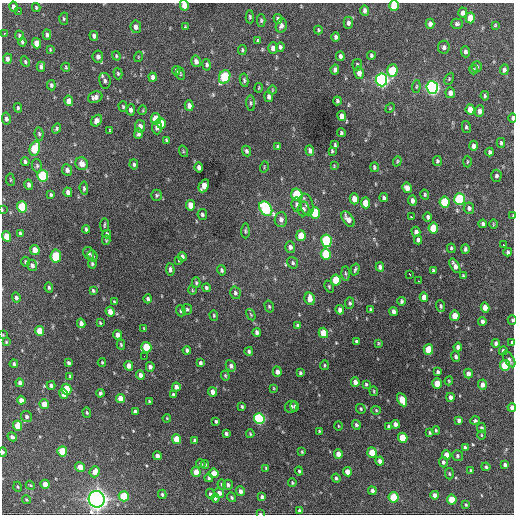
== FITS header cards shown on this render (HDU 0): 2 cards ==
NAXIS1  =                  512 / Axis length
NAXIS2  =                  512 / Axis length

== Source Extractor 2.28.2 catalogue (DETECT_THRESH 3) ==
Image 512 x 512 px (HDU 0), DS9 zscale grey, 1 PNG px = 1 image px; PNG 516 x 516 px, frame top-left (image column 1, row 512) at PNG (2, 3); each listed source drawn as its Kron ellipse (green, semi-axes under 4 px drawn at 4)
Background 1190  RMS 35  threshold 106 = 3 sigma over >= 5 px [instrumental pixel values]
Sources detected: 360; all 360 listed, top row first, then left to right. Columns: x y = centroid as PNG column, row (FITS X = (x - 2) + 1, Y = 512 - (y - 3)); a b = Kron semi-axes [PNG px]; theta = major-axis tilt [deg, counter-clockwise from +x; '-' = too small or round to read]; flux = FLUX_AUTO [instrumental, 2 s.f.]
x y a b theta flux
184 5 5 4 - 2.5e+04
394 6 5 5 - 7.8e+04
14 7 5 4 - 9.3e+03
36 7 4 3 - 3.0e+03
365 10 5 4 - 9.3e+03
18 11 2 2 - 3.9e+03
463 13 5 4 - 1.2e+04
250 17 6 4 -89 3.6e+03
470 18 5 4 - 4.6e+04
64 19 6 4 -89 3.4e+03
278 19 5 4 - 6.9e+03
261 20 6 4 -90 3.9e+03
348 23 6 4 88 7.4e+03
430 24 5 4 - 1.1e+04
457 24 6 5 - 5.1e+03
495 25 4 3 - 2.3e+03
281 26 7 5 74 8.0e+03
136 27 6 5 - 1.1e+04
185 27 4 3 - 2.5e+03
318 30 4 3 - 3.0e+03
4 33 3 3 - 3.2e+03
19 35 5 3 - 4.5e+03
47 35 5 4 - 6.3e+03
94 36 5 4 - 7.9e+03
335 37 4 3 - 5.1e+03
258 41 3 3 - 3.0e+03
22 42 4 3 - 4.1e+03
37 43 5 4 - 3.1e+04
280 47 5 3 - 4.7e+03
444 47 6 6 - 7.1e+03
273 48 5 4 - 1.4e+04
50 49 3 3 - 2.2e+03
242 50 5 4 - 2.9e+03
465 52 5 4 - 6.5e+03
371 55 4 3 - 4.4e+03
116 56 5 3 - 2.5e+03
340 56 5 4 - 7.3e+03
98 57 6 5 - 1.0e+04
138 57 5 3 - 2.2e+03
7 59 5 4 - 8.6e+03
196 61 6 4 -77 9.9e+03
25 62 5 4 - 3.3e+03
207 65 6 4 -79 4.7e+03
357 65 6 4 -84 3.9e+03
41 67 5 4 - 6.2e+03
66 67 4 3 - 2.6e+03
477 67 5 5 - 4.7e+03
335 70 5 4 - 6.8e+03
474 70 5 4 - 3.2e+03
504 70 5 4 - 7.9e+03
176 71 5 3 - 4.7e+03
392 71 6 5 - 1.2e+05
359 73 6 5 - 1.5e+04
118 74 6 4 -74 3.3e+03
180 74 6 3 -82 2.4e+03
153 77 4 4 - 8.3e+03
225 77 7 5 66 1.9e+05
449 79 6 4 65 3.0e+03
244 80 6 4 -82 4.2e+03
381 80 6 5 - 7.9e+05
105 81 8 5 -78 7.3e+03
51 85 5 4 - 5.1e+03
416 87 6 4 83 3.1e+03
432 87 6 5 - 7.6e+05
259 88 5 2 - 2.1e+03
272 90 4 3 - 1.6e+03
450 93 5 5 - 1.4e+04
485 96 5 3 - 3.3e+03
95 97 7 5 21 1.1e+04
269 97 5 4 - 7.0e+03
69 101 5 4 - 1.7e+04
337 101 4 3 - 4.5e+03
251 103 7 4 -86 4.3e+03
189 106 5 4 - 1.1e+04
123 107 5 4 - 3.2e+03
18 108 5 3 - 3.5e+03
390 108 5 4 - 2.3e+03
470 109 5 4 - 2.2e+04
131 110 5 4 - 9.5e+03
143 110 5 3 - 2.0e+03
480 111 6 4 86 1.2e+04
342 116 5 4 - 1.5e+04
512 118 4 2 - 5.3e+03
6 119 6 4 -78 6.9e+03
156 119 6 4 -80 5.2e+04
97 121 6 5 - 2.3e+04
161 123 5 4 - 3.3e+04
140 126 6 5 - 1.2e+04
466 127 6 4 -77 4.0e+03
57 128 5 4 - 4.3e+03
157 128 7 5 -87 7.7e+03
110 130 3 2 - 1.8e+03
341 133 4 3 - 3.9e+03
39 134 6 4 -80 4.0e+03
138 134 5 4 - 6.8e+03
166 140 4 3 - 3.3e+03
501 143 5 3 - 3.9e+03
335 145 4 3 - 3.4e+03
473 146 5 4 - 9.8e+03
278 147 4 3 - 3.9e+03
35 148 7 5 75 1.1e+05
183 151 6 3 -73 2.7e+03
246 151 5 4 - 5.2e+03
310 151 5 4 - 1.0e+04
332 151 4 3 - 3.1e+03
490 152 4 4 - 5.3e+03
25 161 4 3 - 5.3e+03
397 161 5 4 - 2.9e+03
437 161 5 4 - 4.2e+03
467 162 6 3 89 2.4e+03
82 164 6 6 - 2.0e+04
134 164 5 3 - 4.3e+03
37 166 7 5 -77 4.5e+03
334 166 4 3 - 2.0e+03
199 167 5 4 - 9.8e+03
264 167 6 3 73 2.3e+03
374 167 5 3 - 3.9e+03
67 170 6 5 - 8.6e+03
43 176 6 5 - 1.7e+05
496 176 6 5 - 6.6e+03
10 180 6 3 -82 2.5e+03
29 185 5 4 - 8.0e+03
204 186 7 4 63 2.8e+04
84 188 7 4 -84 4.6e+03
407 188 5 4 - 1.8e+04
68 192 5 4 - 1.1e+04
51 195 4 3 - 3.4e+03
157 195 5 5 - 3.7e+03
297 195 6 5 - 1.6e+05
425 195 5 4 - 3.7e+03
384 198 4 3 - 6.1e+03
354 199 5 4 - 2.0e+04
460 199 6 5 - 2.3e+05
412 201 5 3 - 8.2e+03
444 202 5 5 - 9.8e+04
365 203 5 4 - 3.8e+04
306 204 11 6 -72 9.3e+03
190 205 5 4 - 3.2e+04
297 205 7 5 -84 7.6e+03
22 207 5 5 - 1.4e+05
469 208 6 5 - 7.3e+03
266 209 8 5 -53 2.4e+05
303 209 7 6 - 7.1e+03
2 210 3 2 - 2.0e+03
315 213 6 5 - 6.5e+04
202 214 5 4 - 5.2e+03
513 216 4 2 - 1.4e+03
412 217 4 2 - 6.9e+03
428 217 4 3 - 5.5e+03
281 219 7 6 - 9.7e+03
348 219 9 5 -55 1.6e+04
483 224 4 4 - 5.9e+03
493 224 5 3 - 2.0e+03
104 225 7 3 89 3.2e+03
433 228 5 5 - 6.7e+04
86 229 4 3 - 4.5e+03
245 231 7 4 89 3.9e+03
416 232 5 4 - 8.5e+03
20 233 4 3 - 4.8e+03
107 234 4 3 - 4.9e+03
6 236 5 4 - 3.1e+04
301 236 5 4 - 4.3e+04
106 240 4 4 - 2.3e+03
418 240 4 4 - 6.0e+03
326 241 6 5 - 2.4e+05
504 245 3 2 - 1.7e+04
290 247 5 5 - 9.3e+03
451 248 5 3 - 3.5e+03
465 249 5 4 - 5.4e+03
35 250 5 4 - 3.0e+04
508 252 4 3 - 4.9e+03
89 253 6 5 - 6.6e+03
326 254 6 5 - 9.9e+04
56 256 6 5 - 1.0e+05
92 256 6 4 -68 5.6e+03
182 257 5 4 - 6.8e+03
179 260 4 3 - 2.3e+03
26 262 5 4 - 3.3e+03
293 263 6 5 - 4.9e+03
92 264 5 4 - 3.7e+03
32 265 6 5 - 9.0e+03
455 266 8 4 -61 1.2e+04
380 267 4 4 - 7.5e+03
355 269 6 2 73 3.7e+03
170 270 6 4 -85 5.5e+03
222 270 5 4 - 4.8e+03
433 271 4 3 - 3.3e+03
345 273 7 3 -88 3.4e+03
410 274 3 2 - 4.6e+03
463 276 3 3 - 2.9e+03
336 280 5 5 - 7.3e+04
418 281 3 2 - 3.3e+03
196 283 5 3 - 3.6e+03
329 286 6 4 -65 3.0e+03
49 288 5 3 - 3.7e+03
206 288 4 4 - 4.1e+03
93 290 4 3 - 3.2e+03
192 290 4 3 - 2.0e+03
235 293 6 5 - 5.6e+03
424 297 5 4 - 1.7e+04
16 298 5 4 - 5.3e+03
148 299 4 3 - 5.1e+03
310 299 6 5 - 2.0e+04
401 301 4 3 - 4.0e+03
114 302 4 3 - 3.4e+03
350 303 5 4 - 3.9e+03
269 306 6 4 -74 3.8e+03
441 306 6 4 -88 4.7e+03
485 307 5 4 - 2.0e+04
187 309 5 5 - 3.8e+03
340 310 5 4 - 1.1e+04
371 310 3 3 - 3.3e+03
181 311 6 4 -68 4.0e+03
393 311 4 4 - 8.9e+03
110 312 5 4 - 1.8e+04
214 315 5 4 - 3.2e+03
251 315 6 3 -59 2.6e+03
455 316 5 4 - 3.6e+04
512 320 5 4 - 2.6e+03
482 321 4 3 - 7.3e+03
81 323 5 4 - 1.0e+04
100 323 3 2 - 2.2e+03
298 326 4 4 - 5.9e+03
144 328 3 2 - 2.4e+03
39 331 5 4 - 4.2e+04
257 332 4 4 - 6.1e+03
323 333 5 4 - 4.7e+04
3 335 3 3 - 1.5e+03
118 335 5 4 - 1.3e+04
6 342 4 4 - 2.3e+03
356 342 4 3 - 4.5e+03
378 343 4 3 - 2.4e+03
496 343 4 4 - 7.1e+03
512 343 4 3 - 4.3e+03
121 345 5 3 - 3.2e+03
146 347 5 5 - 7.8e+04
458 347 4 4 - 9.9e+03
428 349 5 4 - 6.0e+04
187 350 4 3 - 6.1e+03
249 351 4 3 - 4.1e+03
503 351 4 4 - 5.6e+03
144 356 2 2 - 1.4e+03
456 357 5 4 - 5.4e+03
509 359 9 5 -57 6.3e+03
102 362 4 3 - 2.5e+03
68 363 4 3 - 4.8e+03
200 363 4 3 - 5.8e+03
14 364 4 3 - 5.2e+03
324 365 5 2 - 2.2e+03
505 365 5 5 - 1.0e+05
129 366 5 4 - 1.6e+04
231 366 6 5 - 8.1e+03
150 367 5 4 - 7.2e+03
277 372 5 4 - 1.1e+04
438 372 4 3 - 5.0e+03
300 373 4 3 - 4.0e+03
468 373 5 4 - 1.2e+04
140 375 5 4 - 1.0e+04
70 376 4 4 - 2.8e+03
225 376 5 3 - 2.7e+03
449 381 4 4 - 2.3e+03
355 382 5 4 - 1.3e+04
20 383 4 4 - 9.7e+03
366 384 4 3 - 3.3e+03
437 384 5 4 - 5.1e+04
51 385 4 3 - 6.5e+03
482 385 5 4 - 1.4e+04
176 387 4 4 - 1.1e+04
274 388 4 3 - 2.2e+03
66 389 5 5 - 8.0e+04
374 391 5 2 - 2.2e+03
212 392 5 4 - 1.5e+04
100 393 4 3 - 5.2e+03
64 394 5 4 - 2.4e+04
173 395 4 3 - 5.5e+03
450 397 4 4 - 9.0e+03
121 399 5 4 - 2.5e+04
21 400 4 4 - 1.3e+04
402 400 7 4 -64 4.7e+04
149 401 4 3 - 2.4e+03
44 404 5 4 - 2.8e+04
294 406 5 4 - 3.9e+03
242 407 4 3 - 3.0e+03
291 407 6 6 - 5.5e+03
512 407 4 3 - 1.0e+04
361 409 5 4 - 2.9e+03
376 410 4 4 - 2.7e+03
135 412 4 3 - 5.9e+03
87 413 5 4 - 3.3e+03
26 416 6 5 - 6.5e+03
167 418 4 3 - 2.0e+03
259 418 5 5 - 3.3e+05
459 420 4 3 - 7.4e+03
216 421 3 3 - 3.4e+03
475 421 4 4 - 3.9e+03
395 424 4 4 - 9.7e+03
356 425 5 4 - 5.5e+03
18 426 5 4 - 4.6e+04
338 426 4 3 - 1.8e+03
389 426 4 3 - 4.6e+03
481 428 5 4 - 5.1e+03
436 430 4 3 - 3.2e+03
319 431 3 3 - 2.3e+03
226 433 4 3 - 5.6e+03
430 433 3 2 - 2.8e+03
250 434 4 3 - 2.6e+03
481 435 5 3 - 2.2e+03
12 437 5 3 - 6.8e+03
403 438 5 4 - 6.8e+04
177 439 5 4 - 5.0e+04
195 441 4 4 - 6.9e+03
465 448 4 3 - 6.4e+03
62 451 5 4 - 8.2e+04
3 452 4 3 - 5.2e+03
302 452 4 4 - 2.4e+03
372 452 5 4 - 4.5e+04
338 454 5 4 - 1.8e+04
446 455 5 4 - 2.7e+04
157 456 4 4 - 1.1e+04
457 456 5 5 - 4.9e+03
380 461 4 4 - 1.0e+04
443 462 5 4 - 5.6e+03
201 464 5 4 - 4.6e+03
205 464 4 4 - 2.9e+03
505 465 4 4 - 7.8e+03
80 467 5 4 - 2.7e+04
486 467 4 4 - 4.3e+03
266 468 3 3 - 2.2e+03
299 471 4 4 - 3.6e+03
471 471 3 3 - 3.6e+03
95 472 6 5 - 1.8e+04
196 472 5 4 - 2.2e+04
347 472 4 4 - 2.0e+04
214 473 5 4 - 3.8e+04
449 474 6 4 -86 3.3e+03
209 478 4 4 - 5.2e+03
336 478 4 4 - 5.1e+03
292 483 4 3 - 2.9e+03
45 484 4 4 - 2.2e+04
222 484 5 4 - 3.0e+03
30 485 5 3 - 2.4e+03
228 485 5 4 - 6.5e+03
18 487 5 3 - 2.7e+03
241 491 5 4 - 9.5e+03
372 491 4 4 - 7.6e+03
219 493 5 4 - 1.2e+04
162 494 4 3 - 3.8e+03
210 494 5 4 - 4.9e+03
435 495 4 4 - 1.1e+04
124 496 5 5 - 8.5e+04
231 497 5 4 - 3.5e+03
262 497 4 3 - 5.6e+03
394 497 5 5 - 9.3e+04
215 498 4 4 - 6.5e+03
26 499 4 3 - 2.3e+03
97 499 8 8 - 1.6e+06
452 500 5 4 - 4.8e+04
466 505 4 3 - 2.7e+03
300 511 4 3 - 7.6e+03
260 514 3 2 - 1.9e+03
At the frame edge (FLAGS 8, measured only in part): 11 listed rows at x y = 184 5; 394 6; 512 118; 2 210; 513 216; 512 320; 3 335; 512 343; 512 407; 3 452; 260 514